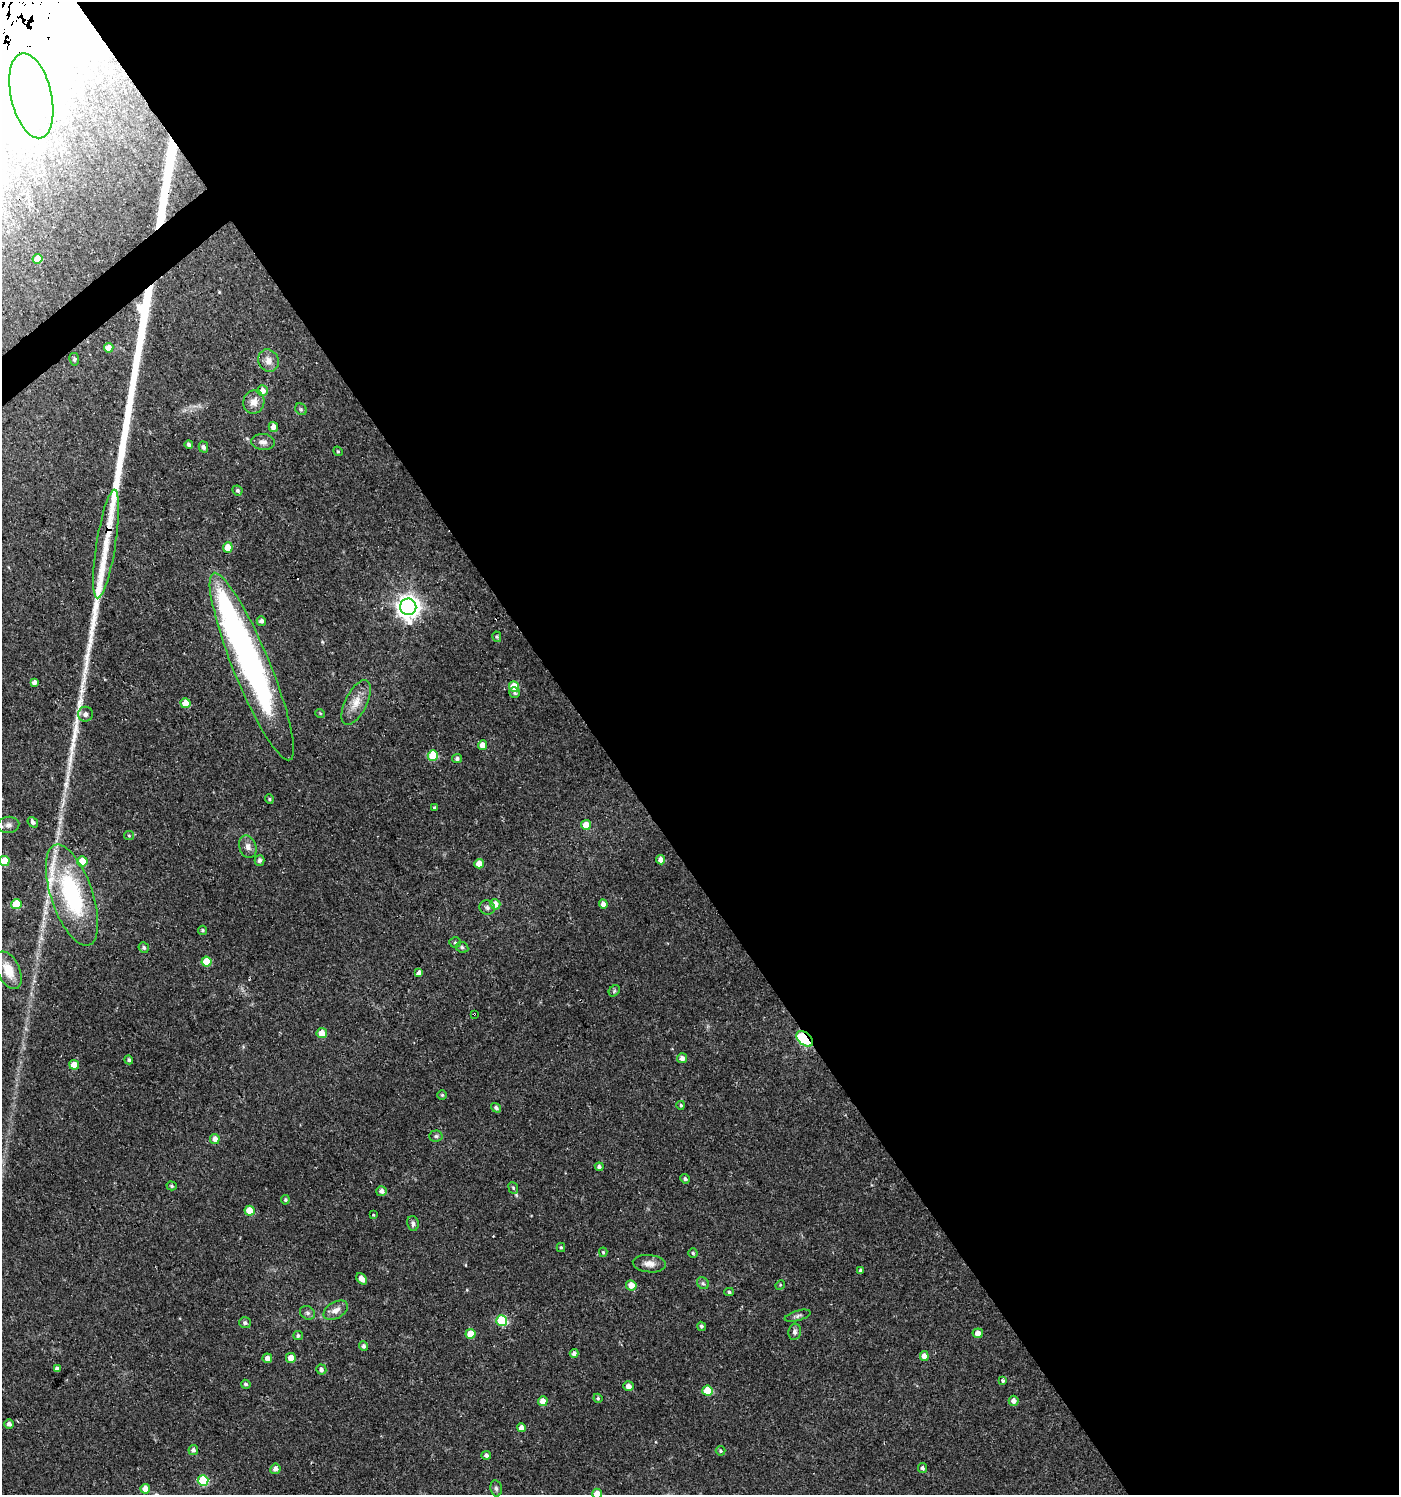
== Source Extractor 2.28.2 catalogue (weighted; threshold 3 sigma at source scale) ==
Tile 8 of 4 x 4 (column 4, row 2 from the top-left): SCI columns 4322-5718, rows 2989-4481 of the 5915 x 5974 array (HDU 1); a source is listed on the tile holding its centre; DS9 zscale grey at full resolution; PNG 1401 x 1497 px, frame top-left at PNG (2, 2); each listed source drawn as its Kron ellipse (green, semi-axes under 4 px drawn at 4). Shown black and unused: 57% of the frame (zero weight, under 2 of 3 exposures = <1% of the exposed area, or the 3 px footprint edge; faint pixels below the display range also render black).
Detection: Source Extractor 2.28.2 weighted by HDU 2 'WHT'; one run over the whole footprint, this tile lists its part. Background 0.0257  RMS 0.0043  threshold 0.0194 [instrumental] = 3 sigma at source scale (4.5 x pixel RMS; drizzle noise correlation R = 1.50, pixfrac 1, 0.0396/0.0396 arcsec/px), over >= 5 px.
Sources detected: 138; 8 inside a brighter object's white glare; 3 cosmic-ray / hot-pixel residue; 5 long thin detections or spike segments (spike, bleed or trail) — neither listed nor drawn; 2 inside a brighter listed object's ellipse — not listed separately; the other 120 listed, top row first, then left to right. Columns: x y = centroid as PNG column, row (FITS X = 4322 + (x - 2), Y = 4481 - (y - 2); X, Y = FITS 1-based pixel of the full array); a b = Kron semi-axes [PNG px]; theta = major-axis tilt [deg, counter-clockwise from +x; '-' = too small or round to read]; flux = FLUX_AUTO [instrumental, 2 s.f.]
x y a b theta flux
31 96 43 20 -77 27
38 259 5 5 - 7.3
109 348 5 4 - 4.5
74 359 6 5 - 0.81
268 360 11 10 - 3
262 391 5 5 - 3.6
254 402 11 10 - 3.5
301 409 6 5 - 0.7
273 427 5 4 - 2.8
263 442 12 8 -4 2.2
189 445 4 4 - 0.93
203 447 5 4 - 1.4
338 451 5 4 - 0.51
237 490 5 4 - 0.87
106 544 55 9 81 17
228 547 5 5 - 5.3
408 607 8 8 - 340
261 621 5 4 - 1.7
497 637 5 4 - 0.6
252 667 101 18 -68 110
34 682 4 4 - 1.6
514 686 5 5 - 7.6
514 693 5 5 - 0.84
356 702 24 11 64 6
185 703 5 5 - 5.3
320 713 5 3 - 0.38
85 714 7 7 - 2
482 745 5 4 - 2.9
433 755 5 5 - 15
457 759 5 4 - 0.96
269 799 5 4 - 0.58
434 807 3 3 - 0.85
33 822 6 4 -50 1.2
8 825 11 8 5 2.1
586 825 5 5 - 5.3
129 836 5 4 - 0.51
248 847 12 8 -71 2.3
260 860 5 5 - 1.2
661 860 5 4 - 2.6
4 861 5 5 - 12
82 861 5 5 - 7
479 864 5 4 - 4.7
72 895 53 21 -71 54
16 904 5 5 - 13
495 904 5 5 - 4.3
603 904 4 4 - 2.2
487 907 8 7 - 1.2
203 930 4 4 - 0.63
455 942 6 5 - 0.71
462 947 6 5 - 0.93
144 948 5 5 - 0.89
207 962 5 5 - 11
9 970 20 11 -64 8.9
419 973 4 4 - 2.1
614 991 6 5 - 0.7
474 1014 3 2 - 0.53
322 1033 5 5 - 5.1
805 1039 9 6 -42 47
682 1058 5 5 - 2.3
129 1060 4 4 - 0.74
74 1065 5 4 - 5.1
442 1095 5 5 - 0.56
681 1105 4 4 - 0.67
496 1108 5 4 - 1
436 1136 7 5 2 0.8
215 1139 5 5 - 2.5
599 1167 4 4 - 1.3
685 1179 5 4 - 0.91
172 1186 5 4 - 0.76
513 1188 6 4 -68 0.74
382 1191 5 5 - 1.7
285 1200 4 4 - 0.65
249 1211 5 5 - 6.4
373 1215 3 2 - 0.35
413 1223 7 5 -81 1.3
561 1247 4 4 - 0.63
603 1252 5 4 - 0.55
693 1253 4 4 - 0.66
649 1264 16 8 -6 3.1
860 1270 3 3 - 0.79
362 1279 6 4 -50 3.1
703 1283 6 5 - 0.86
631 1285 5 5 - 4.4
780 1285 5 4 - 0.48
729 1292 5 4 - 0.7
336 1310 13 8 30 3.2
308 1313 8 6 -33 1.3
798 1316 13 5 16 1.2
502 1321 5 5 - 29
245 1323 6 5 - 1.1
701 1326 5 4 - 0.76
795 1332 8 6 80 1.3
978 1333 5 5 - 3.3
470 1334 5 5 - 7.5
298 1336 5 4 - 0.92
364 1346 5 4 - 1.3
574 1353 4 4 - 1.4
924 1356 5 4 - 3
267 1358 4 4 - 2.4
291 1358 5 5 - 3.6
57 1369 4 4 - 1.7
321 1370 5 5 - 1.3
1003 1381 4 4 - 1.2
246 1384 5 4 - 0.86
628 1386 5 5 - 2.1
707 1391 5 5 - 11
598 1398 5 4 - 0.54
543 1401 5 5 - 3.8
1014 1401 5 5 - 2.1
9 1424 5 4 - 1.6
521 1428 4 4 - 2.5
193 1450 5 4 - 1.4
720 1451 5 4 - 0.74
486 1455 4 4 - 1.1
922 1468 5 4 - 0.95
275 1469 5 5 - 2.1
203 1480 5 5 - 26
496 1488 8 5 -80 1.1
145 1489 5 4 - 4.3
597 1494 5 5 - 5.3
Overlapping masked pixels (flux is a lower limit): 2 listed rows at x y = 474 1014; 805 1039
Isophote crosses this tile's border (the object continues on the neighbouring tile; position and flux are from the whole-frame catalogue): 3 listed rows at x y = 8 825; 4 861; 597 1494